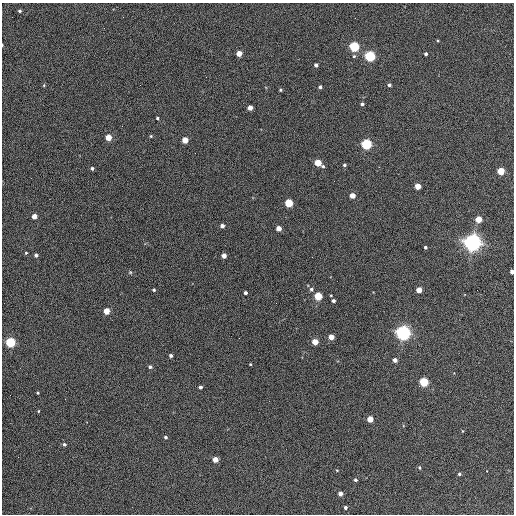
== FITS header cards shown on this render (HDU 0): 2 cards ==
NAXIS1  =                  512 / Axis length
NAXIS2  =                  512 / Axis length

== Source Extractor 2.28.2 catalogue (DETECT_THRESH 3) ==
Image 512 x 512 px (HDU 0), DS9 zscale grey, 1 PNG px = 1 image px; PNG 516 x 516 px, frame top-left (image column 1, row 512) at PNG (2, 3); no overlay
Background 378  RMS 21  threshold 63.2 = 3 sigma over >= 5 px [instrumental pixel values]
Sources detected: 72; all 72 listed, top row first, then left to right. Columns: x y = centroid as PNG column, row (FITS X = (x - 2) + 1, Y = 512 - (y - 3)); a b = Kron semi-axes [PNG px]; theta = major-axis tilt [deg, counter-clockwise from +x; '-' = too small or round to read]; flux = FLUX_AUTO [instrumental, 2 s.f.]
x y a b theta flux
20 11 4 3 - 2.2e+03
2 45 3 2 - 1.3e+03
354 47 5 4 - 1.8e+05
239 53 4 4 - 2.0e+04
426 54 3 3 - 3.0e+03
354 56 5 5 - 1.9e+03
370 56 5 5 - 2.4e+05
316 65 4 4 - 4.9e+03
206 77 2 2 - 5.5e+02
44 85 5 4 - 1.4e+03
389 85 4 4 - 2.8e+03
320 87 4 3 - 3.7e+03
280 90 3 3 - 1.8e+03
362 104 3 3 - 3.3e+03
250 108 4 4 - 1.3e+04
157 118 3 3 - 1.9e+03
151 136 4 4 - 1.4e+03
108 137 4 4 - 3.0e+04
185 140 4 4 - 2.5e+04
366 144 5 5 - 2.2e+05
318 163 4 4 - 4.1e+04
344 165 3 3 - 2.7e+03
323 166 4 3 - 2.2e+03
92 168 4 3 - 3.1e+03
501 171 4 4 - 4.9e+04
418 186 4 4 - 2.4e+04
352 195 4 4 - 1.8e+04
289 203 4 4 - 8.0e+04
34 216 4 4 - 1.4e+04
479 219 4 4 - 3.1e+04
222 226 4 4 - 6.5e+03
278 228 4 4 - 1.5e+04
472 243 6 6 - 1.0e+06
425 247 3 3 - 2.4e+03
26 253 4 3 - 1.4e+03
36 255 4 3 - 4.1e+03
224 256 4 4 - 1.0e+04
312 257 2 2 - 7.7e+02
130 272 5 4 - 1.6e+03
512 272 4 3 - 6.1e+03
311 289 5 5 - 3.5e+03
154 290 3 3 - 2.1e+03
419 290 4 4 - 2.0e+04
245 293 3 3 - 4.0e+03
331 295 3 2 - 1.2e+03
318 296 4 4 - 7.2e+04
333 301 4 3 - 4.2e+03
276 303 2 2 - 7.1e+02
106 311 4 4 - 2.9e+04
403 333 5 5 - 6.9e+05
331 337 4 4 - 2.1e+04
10 342 5 4 - 1.8e+05
315 342 4 4 - 2.8e+04
171 355 3 3 - 3.8e+03
395 360 4 4 - 7.3e+03
250 364 3 2 - 1.3e+03
150 367 4 4 - 3.2e+03
424 382 5 4 - 1.3e+05
200 387 3 3 - 3.7e+03
38 393 3 2 - 1.4e+03
38 411 4 3 - 1.3e+03
370 419 4 4 - 3.1e+04
462 431 5 3 - 9.9e+02
166 437 4 4 - 2.6e+03
64 444 4 4 - 2.8e+03
215 459 4 4 - 1.8e+04
419 468 4 4 - 1.9e+03
337 470 4 3 - 1.1e+03
459 474 4 3 - 2.3e+03
355 480 4 3 - 2.4e+03
340 494 4 4 - 9.4e+03
345 507 4 3 - 3.2e+03
At the frame edge (FLAGS 8, measured only in part): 2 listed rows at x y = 2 45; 512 272